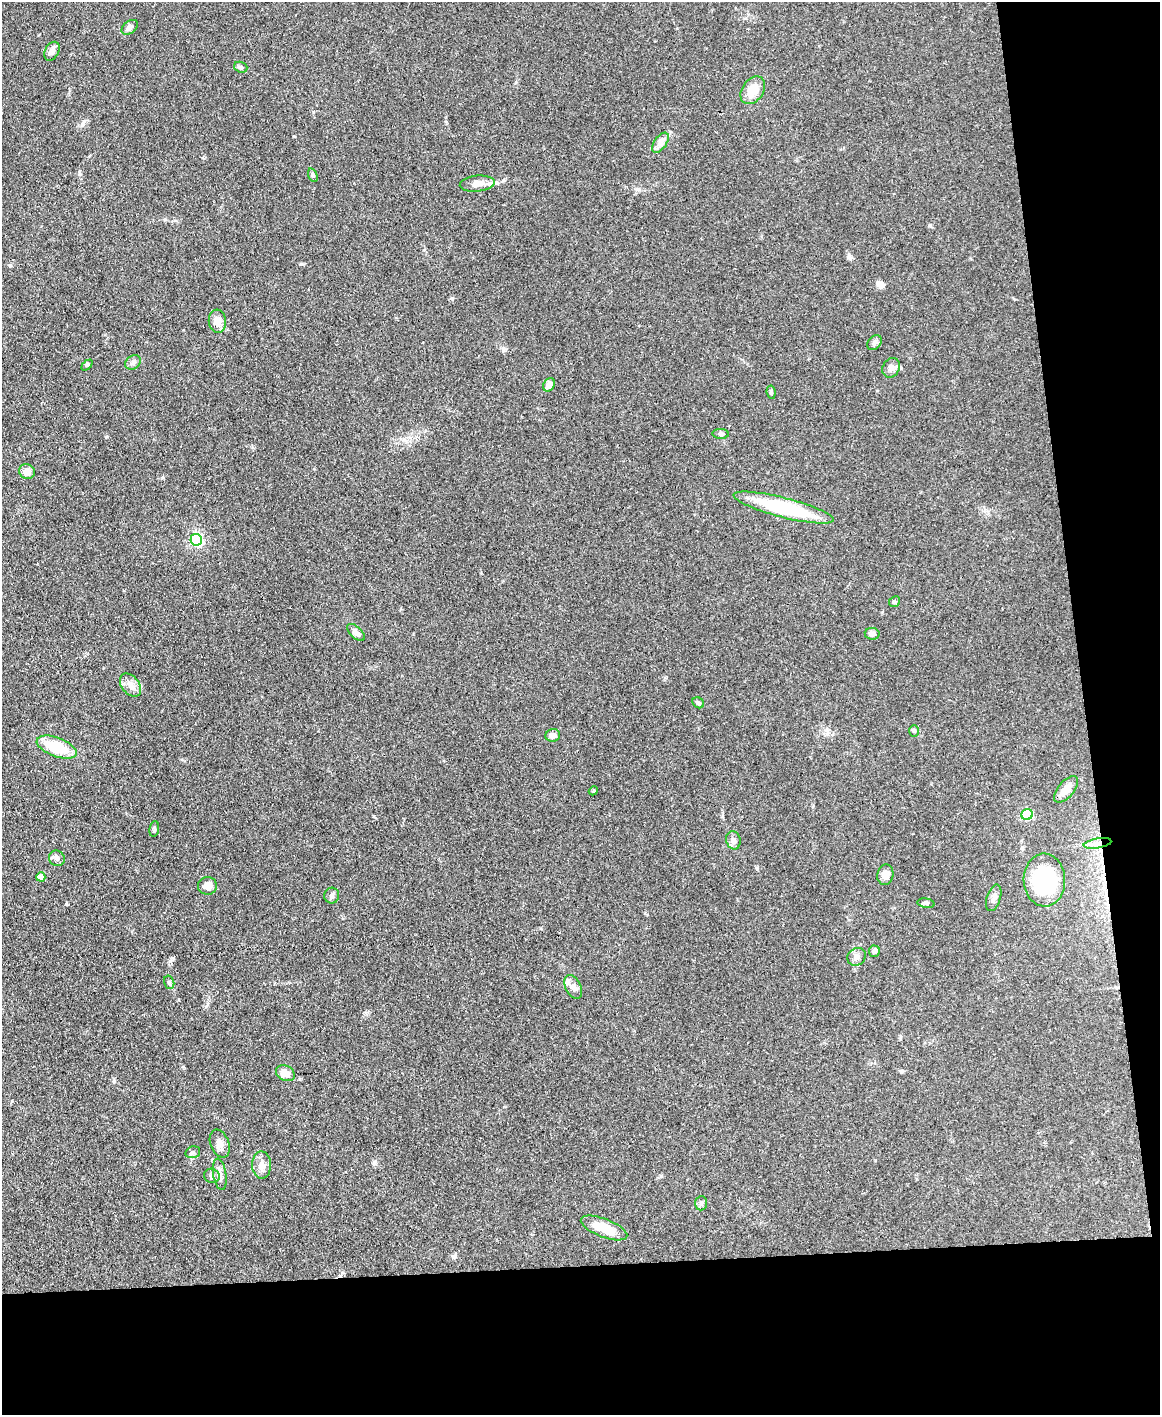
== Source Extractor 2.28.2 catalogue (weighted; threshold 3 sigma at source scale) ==
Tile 12 of 4 x 3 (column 4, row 3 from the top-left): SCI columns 3474-4631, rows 244-1656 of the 4631 x 4616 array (HDU 1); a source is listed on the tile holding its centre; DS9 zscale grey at full resolution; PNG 1162 x 1417 px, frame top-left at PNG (2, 2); each listed source drawn as its Kron ellipse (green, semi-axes under 4 px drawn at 4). Shown black and unused: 17% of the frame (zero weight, under 3 of 4 exposures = <1% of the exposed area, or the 3 px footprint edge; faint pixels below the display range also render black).
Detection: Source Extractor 2.28.2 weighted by HDU 2 'WHT'; one run over the whole footprint, this tile lists its part. Background 0.133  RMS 0.0076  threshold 0.0342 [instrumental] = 3 sigma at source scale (4.5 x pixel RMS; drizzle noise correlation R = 1.50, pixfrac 1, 0.05/0.05 arcsec/px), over >= 5 px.
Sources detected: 53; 1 inside a brighter listed object's ellipse — not listed separately; the other 52 listed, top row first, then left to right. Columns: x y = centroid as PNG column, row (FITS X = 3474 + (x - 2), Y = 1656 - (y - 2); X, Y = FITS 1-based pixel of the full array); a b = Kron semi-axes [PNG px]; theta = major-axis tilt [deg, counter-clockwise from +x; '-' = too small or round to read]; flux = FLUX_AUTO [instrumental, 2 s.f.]
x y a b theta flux
130 27 9 6 38 2.9
52 51 10 6 62 4.1
241 67 7 5 -20 1.3
753 90 15 10 56 11
660 143 11 6 54 3.5
313 175 7 4 -69 1.3
477 184 17 8 5 6.6
217 321 11 8 -84 7
875 343 8 6 45 2.3
133 362 8 6 39 2.3
87 365 6 4 44 1
891 368 10 8 61 3.8
549 385 7 5 59 6.2
771 392 7 4 -82 1.2
721 434 8 5 -3 1.5
27 472 8 7 - 5.3
784 508 52 10 -14 58
196 540 6 6 - 120
894 602 5 5 - 1.3
356 632 11 5 -43 3.2
872 634 7 6 - 3.1
130 685 13 8 -51 4.9
698 703 6 5 - 1.4
914 731 6 5 - 1.2
553 735 7 6 - 4.4
57 747 21 9 -21 26
1066 789 16 8 49 8.3
593 791 5 3 - 0.78
1027 814 6 5 - 76
154 829 8 5 81 1.4
733 840 9 7 -73 3.3
1098 843 14 5 9 3.9
57 858 8 7 - 2.9
885 875 10 8 78 5.5
41 877 4 4 - 9.1
1044 880 26 20 -88 53
207 886 9 9 - 5.8
332 896 8 7 - 2
994 898 14 6 72 3.3
926 903 8 4 -9 1.5
874 951 5 5 - 2.5
857 957 9 8 - 3.5
169 982 7 5 -75 1.5
573 987 12 7 -64 3.9
285 1073 10 7 -28 6.7
220 1144 14 9 -68 4.4
193 1152 7 5 15 1.7
262 1165 13 9 -89 5.2
220 1174 16 6 -81 4
212 1176 8 7 - 2.1
701 1203 7 6 - 1.8
604 1228 25 9 -21 17
Overlapping masked pixels (flux is a lower limit): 1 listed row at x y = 1098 843
Unlisted compact peaks at least as high as the median listed source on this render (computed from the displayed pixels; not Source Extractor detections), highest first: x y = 66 904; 170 961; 452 298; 301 264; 106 437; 930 225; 294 136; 374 816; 163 478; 757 868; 637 189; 850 258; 661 1176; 80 174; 313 112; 875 1160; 374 1163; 165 219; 880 283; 82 124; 114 1081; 12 1101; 516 82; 455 1254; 503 350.